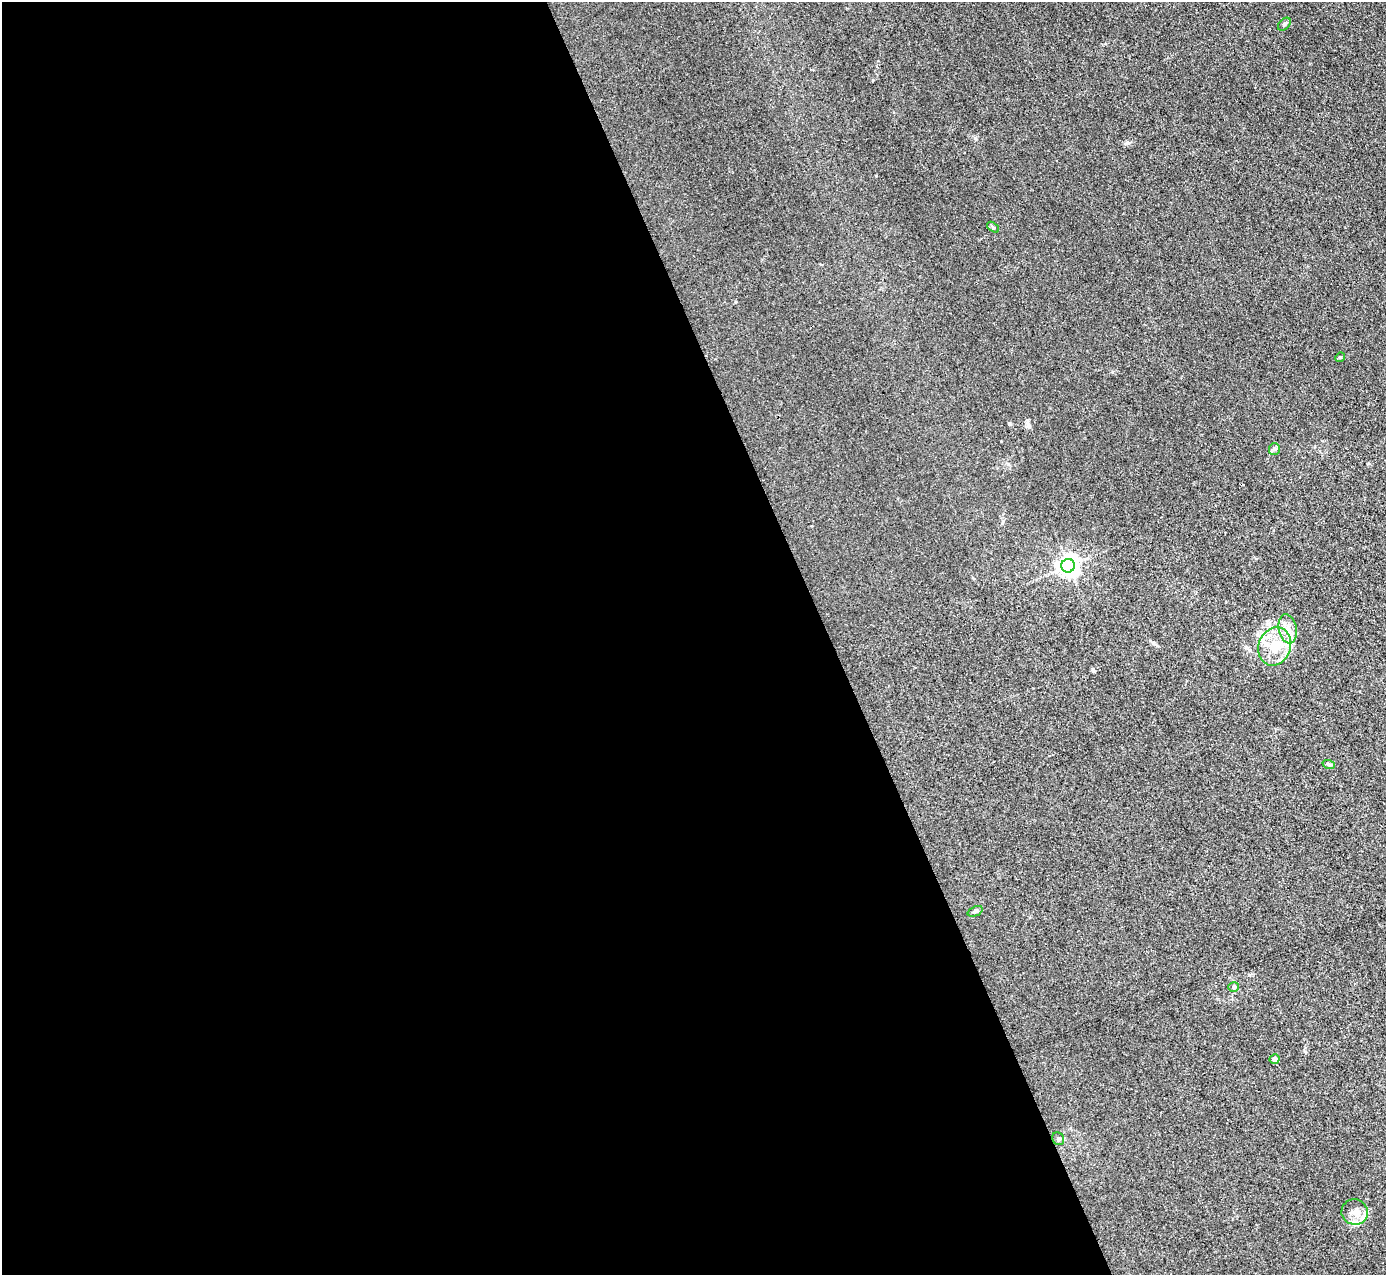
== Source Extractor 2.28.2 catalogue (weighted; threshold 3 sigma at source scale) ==
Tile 9 of 4 x 4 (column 1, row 3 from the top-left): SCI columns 2-1385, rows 1425-2697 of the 5540 x 5526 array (HDU 1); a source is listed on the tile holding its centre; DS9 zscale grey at full resolution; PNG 1388 x 1277 px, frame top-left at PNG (2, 2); each listed source drawn as its Kron ellipse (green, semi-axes under 4 px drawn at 4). Shown black and unused: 60% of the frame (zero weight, under 3 of 4 exposures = <1% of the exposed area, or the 3 px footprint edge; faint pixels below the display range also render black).
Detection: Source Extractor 2.28.2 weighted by HDU 2 'WHT'; one run over the whole footprint, this tile lists its part. Background 0.0438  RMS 0.0059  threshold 0.0267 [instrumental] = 3 sigma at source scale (4.5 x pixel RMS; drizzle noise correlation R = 1.50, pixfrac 1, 0.05/0.05 arcsec/px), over >= 5 px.
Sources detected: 15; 2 inside a brighter listed object's ellipse — not listed separately; the other 13 listed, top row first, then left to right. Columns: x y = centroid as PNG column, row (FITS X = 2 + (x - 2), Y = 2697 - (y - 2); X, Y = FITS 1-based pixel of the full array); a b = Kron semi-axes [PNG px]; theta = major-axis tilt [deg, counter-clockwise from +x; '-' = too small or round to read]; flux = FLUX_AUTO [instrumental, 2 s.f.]
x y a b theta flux
1284 24 7 5 49 1.1
993 227 7 3 -37 0.71
1340 357 5 4 - 0.68
1274 449 6 5 - 1.1
1068 566 7 6 - 340
1288 629 15 9 -79 5.5
1275 646 19 16 70 14
1329 765 6 4 -20 0.82
975 911 8 5 23 1.2
1234 987 5 4 - 1.1
1275 1059 5 4 - 3.2
1058 1139 7 5 -58 1.3
1355 1212 13 12 - 4.7
Unlisted compact peaks at least as high as the median listed source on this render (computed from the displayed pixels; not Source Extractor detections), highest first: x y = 1126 143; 1093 671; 876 176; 975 138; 1154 643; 1029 426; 1305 1051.